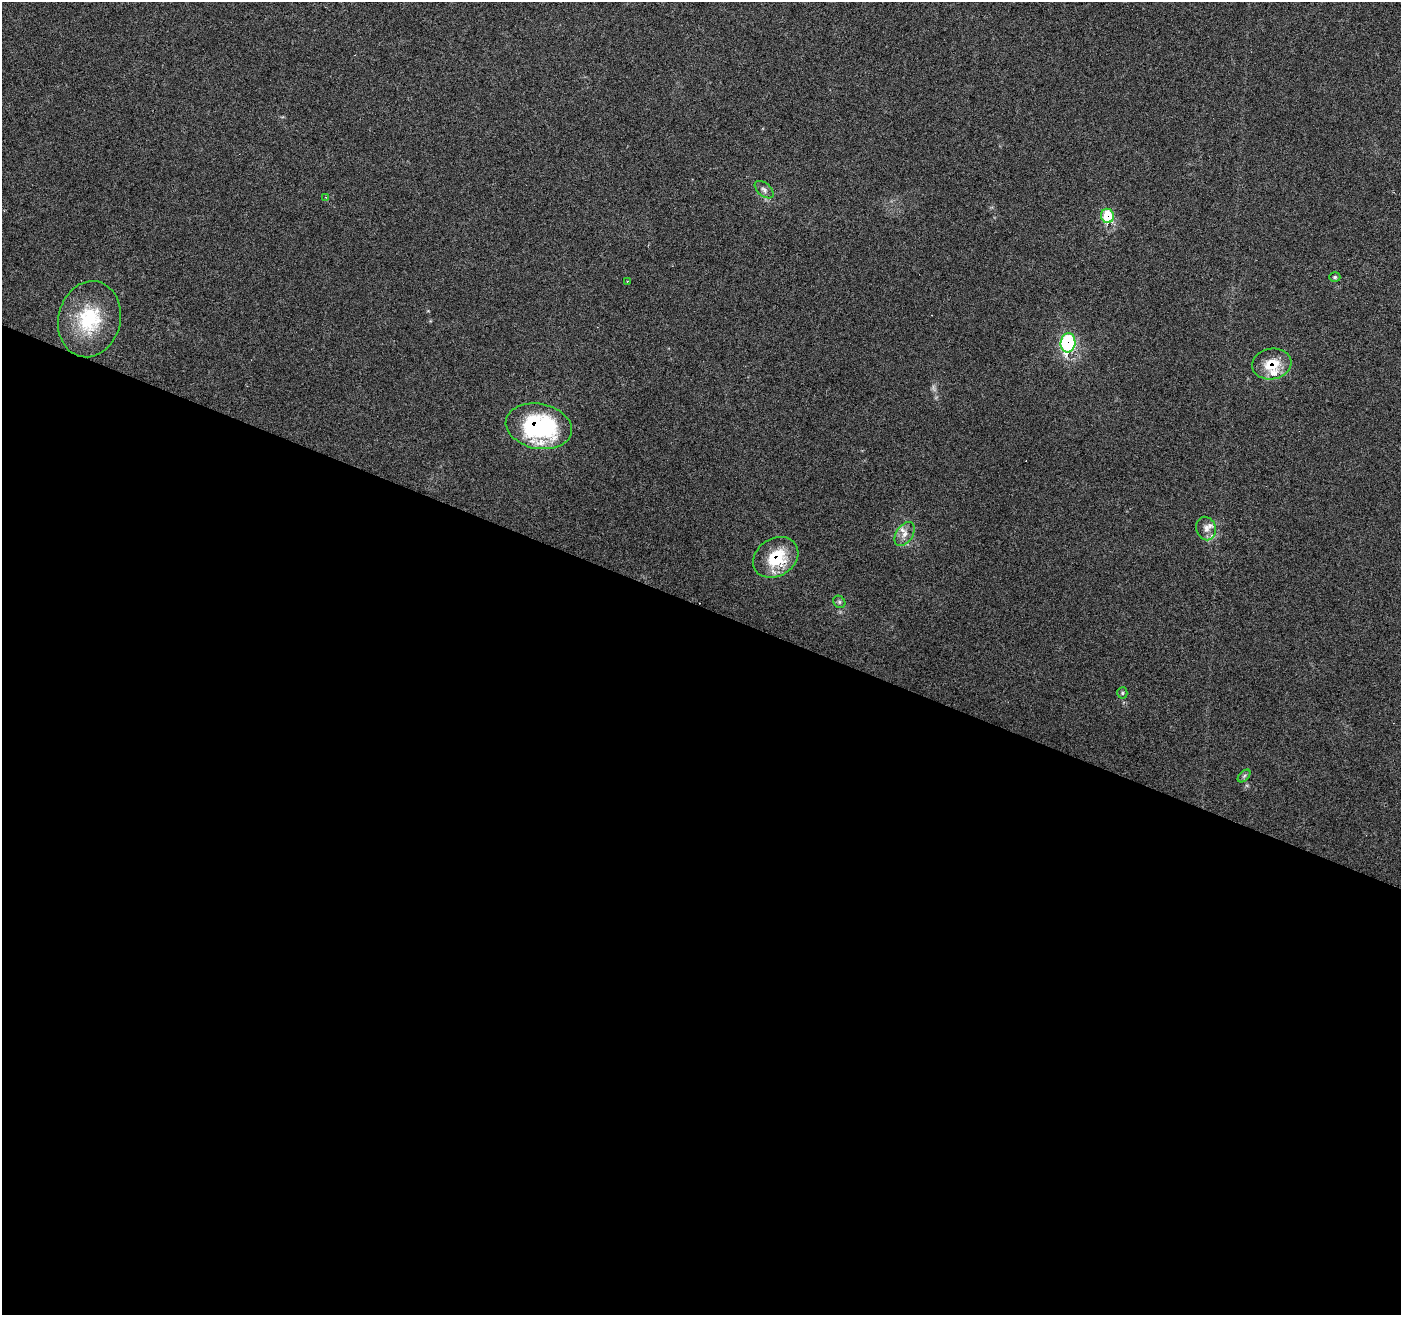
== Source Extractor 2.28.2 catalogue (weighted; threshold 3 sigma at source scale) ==
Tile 14 of 4 x 4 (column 2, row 4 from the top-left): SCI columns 1401-2799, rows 214-1526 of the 5607 x 5733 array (HDU 1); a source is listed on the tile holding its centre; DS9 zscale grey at full resolution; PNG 1403 x 1317 px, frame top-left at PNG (2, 2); each listed source drawn as its Kron ellipse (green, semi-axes under 4 px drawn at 4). Shown black and unused: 54% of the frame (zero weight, under 4 of 7 exposures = <1% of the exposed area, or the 3 px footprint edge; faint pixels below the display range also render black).
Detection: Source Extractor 2.28.2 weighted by HDU 2 'WHT'; one run over the whole footprint, this tile lists its part. Background 0.0591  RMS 0.0033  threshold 0.0133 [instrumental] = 3 sigma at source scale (4.09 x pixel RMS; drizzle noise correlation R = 1.36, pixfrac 0.8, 0.0396/0.0396 arcsec/px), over >= 5 px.
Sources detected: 24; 1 too faint to see at this stretch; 3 cosmic-ray / hot-pixel residue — neither listed nor drawn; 5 inside a brighter listed object's ellipse — not listed separately; the other 15 listed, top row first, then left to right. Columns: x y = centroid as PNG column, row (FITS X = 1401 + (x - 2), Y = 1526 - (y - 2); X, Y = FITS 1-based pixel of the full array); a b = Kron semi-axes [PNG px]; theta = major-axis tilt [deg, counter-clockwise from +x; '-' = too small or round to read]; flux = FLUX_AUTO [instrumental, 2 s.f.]
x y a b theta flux
764 190 11 6 -40 1.2
325 197 4 3 - 0.31
1107 216 7 6 - 13
1335 277 5 4 - 0.46
627 281 3 2 - 0.3
89 319 38 31 76 19
1068 343 9 7 83 36
1272 364 20 15 9 8.4
539 426 33 22 -11 39
1206 528 12 10 -77 2.1
904 534 13 8 59 2.2
776 557 24 18 32 13
839 602 6 5 - 0.6
1122 693 5 5 - 0.54
1244 776 8 4 45 0.62
Overlapping masked pixels (flux is a lower limit): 5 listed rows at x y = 1107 216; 1068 343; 1272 364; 539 426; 776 557